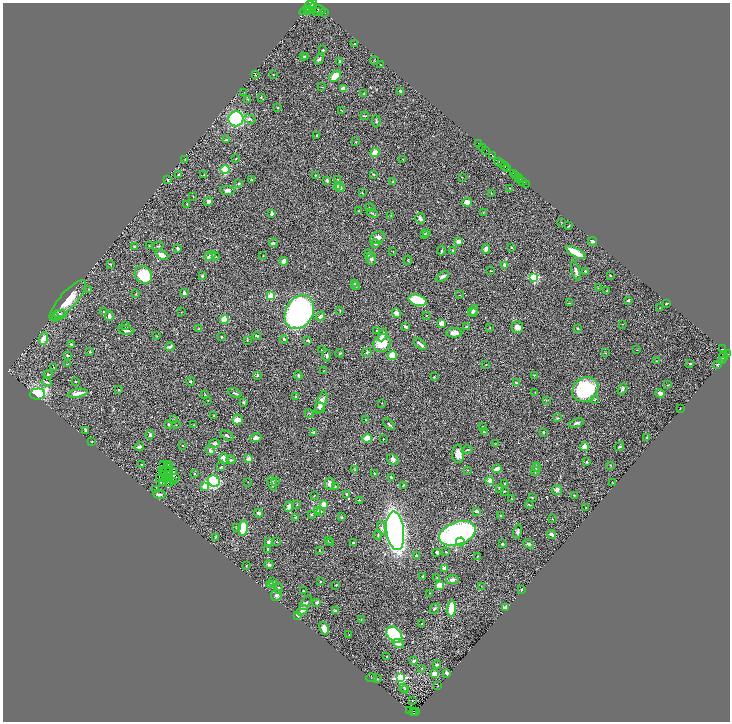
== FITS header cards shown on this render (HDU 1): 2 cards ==
NAXIS1  =                 1455
NAXIS2  =                 1439

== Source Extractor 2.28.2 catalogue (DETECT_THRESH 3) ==
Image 1455 x 1439 px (HDU 1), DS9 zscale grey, zoomed out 1/2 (1 PNG px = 2 x 2 image px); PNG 732 x 724 px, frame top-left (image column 2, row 1438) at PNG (3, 3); each listed source drawn as its Kron ellipse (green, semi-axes under 4 px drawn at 4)
Background 0.587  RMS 0.024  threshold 0.0707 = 3 sigma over >= 5 px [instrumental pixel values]
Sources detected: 425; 33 cannot appear on this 1/2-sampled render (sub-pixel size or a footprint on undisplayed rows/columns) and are neither listed nor drawn; the other 392 listed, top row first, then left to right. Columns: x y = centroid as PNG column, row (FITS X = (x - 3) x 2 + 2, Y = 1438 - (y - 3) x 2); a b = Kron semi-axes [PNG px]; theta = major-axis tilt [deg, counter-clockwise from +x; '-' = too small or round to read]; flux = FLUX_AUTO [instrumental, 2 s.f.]
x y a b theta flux
311 4 2 1 - 130
308 7 10 2 40 540
311 9 6 3 39 270
319 9 6 2 -19 250
307 11 2 2 - 160
313 11 2 2 - 140
316 11 2 1 - 87
324 13 2 2 - 95
354 43 2 2 - 1.8
323 50 3 2 - 4.7
303 56 2 2 - 4.3
306 57 3 2 - 3.6
319 59 6 3 54 12
374 61 4 1 - 1.8
340 62 3 2 - 12
381 65 3 1 - 1.3
255 75 2 2 - 2.4
273 75 2 1 - 1.4
335 76 6 4 41 70
322 87 4 2 - 1.9
343 89 4 3 - 20
400 91 3 2 - 5.6
244 92 2 1 - 1.2
364 94 3 2 - 3
261 97 4 2 - 2.6
248 99 4 3 - 3.9
278 108 3 3 - 3.1
341 110 3 2 - 2.2
365 116 4 2 - 4.2
236 119 7 7 - 400
249 119 6 4 -17 12
376 121 6 3 -86 4.8
317 136 4 2 - 4.7
226 140 4 3 - 7.7
356 142 3 2 - 2.2
478 143 2 1 - 20
482 147 3 2 - 1.1
486 150 2 1 - 56
375 153 5 4 - 44
492 155 2 1 - 31
236 158 2 2 - 2
403 159 2 2 - 2.5
185 160 2 1 - 1.1
499 162 3 2 - 48
501 163 2 1 - 35
505 166 4 2 - 160
225 169 4 4 - 130
508 169 2 2 - 83
513 173 2 1 - 87
179 174 3 2 - 3.2
374 174 4 2 - 3.1
204 175 3 2 - 1.9
315 175 3 2 - 3.3
515 176 2 1 - 36
462 177 2 2 - 1.7
518 177 2 2 - 120
251 179 3 2 - 2.5
338 179 3 2 - 3.6
520 179 2 1 - 76
168 180 2 2 - 5.9
327 180 3 2 - 13
393 181 4 2 - 3.1
523 181 2 1 - 190
238 184 3 3 - 6.2
526 184 3 1 - 62
338 186 3 3 - 11
340 187 4 3 - 11
509 188 2 2 - 1.8
227 190 7 4 -3 13
362 193 3 1 - 1.9
491 193 3 2 - 1.7
193 196 3 2 - 1.6
208 201 5 4 - 8.9
467 202 5 4 - 28
187 204 3 2 - 2.2
370 208 4 2 - 3.7
358 211 3 2 - 2.1
372 213 5 3 - 5.2
483 213 2 2 - 1.9
272 214 3 3 - 8.1
391 215 3 2 - 2
420 219 5 5 - 9.7
561 222 3 2 - 1.9
569 226 4 1 - 3.3
426 233 3 3 - 3.1
424 234 3 3 - 5.6
377 238 8 6 29 22
458 241 4 3 - 16
592 241 4 3 - 5.1
273 243 4 3 - 6.8
375 243 4 4 - 9.5
149 246 3 2 - 1.8
158 246 6 2 6 4.8
134 247 3 2 - 6.1
512 248 3 2 - 3.4
178 249 3 2 - 9.2
486 249 5 3 - 17
393 251 2 2 - 1.4
442 251 5 2 - 4.8
453 251 3 2 - 3.7
576 253 11 3 -30 97
368 254 4 3 - 7.6
162 255 7 4 -22 26
263 255 2 2 - 1.5
210 256 6 3 30 16
208 257 4 3 - 9.9
215 257 3 2 - 4.3
371 259 6 5 - 11
408 260 5 2 - 3.4
284 261 4 3 - 33
110 264 3 2 - 2.8
504 265 3 2 - 21
491 271 3 2 - 1.8
576 271 10 3 -76 16
585 271 4 3 - 5
143 275 9 8 - 150
610 275 2 2 - 2.6
202 276 2 2 - 7.2
442 277 7 3 31 17
534 277 3 3 - 340
354 284 4 3 - 4
356 286 4 4 - 6.7
598 288 3 2 - 2
89 289 3 2 - 2.5
606 291 2 1 - 1.2
184 293 4 2 - 9.7
136 294 3 2 - 2.3
460 295 2 2 - 1.8
271 296 3 3 - 190
68 300 25 8 48 91
418 300 9 5 -16 160
628 300 4 2 - 5.4
569 303 4 2 - 2.4
666 304 3 2 - 3.4
660 308 2 2 - 3.5
340 310 3 3 - 2.7
473 311 6 3 53 13
104 312 3 3 - 3.8
181 312 2 1 - 1.3
299 312 18 13 61 1700
474 312 4 3 - 7.5
396 313 5 4 - 22
60 314 7 4 -12 10
109 316 4 3 - 12
320 316 5 3 - 15
426 316 2 1 - 1.4
56 317 3 2 - 2.1
224 320 4 3 - 84
442 323 3 3 - 48
622 324 2 2 - 1.7
125 325 4 3 - 5.7
405 327 4 2 - 6.6
466 327 3 2 - 6
517 327 6 6 - 25
490 328 3 1 - 1.8
578 328 3 2 - 3.6
199 329 3 3 - 3.5
126 330 8 3 -10 15
377 331 3 2 - 2.2
454 333 8 4 0 25
383 335 6 4 66 15
157 336 3 2 - 2.2
256 336 4 2 - 5.4
221 337 2 2 - 3.7
43 339 6 4 69 44
284 339 4 3 - 4.8
247 340 3 2 - 2.1
308 341 4 3 - 5.7
382 343 9 8 - 97
71 344 4 3 - 4.3
420 344 7 2 -42 15
170 347 5 3 - 9.8
722 349 2 2 - 120
321 350 2 2 - 2.4
637 350 2 2 - 1.8
90 352 4 3 - 4.1
367 352 5 4 - 5.8
340 353 4 2 - 4.3
606 353 3 3 - 2.3
728 354 3 2 - 82
67 355 3 2 - 5.7
327 355 6 4 87 6.8
392 355 5 4 - 83
723 356 5 2 - 0.74
656 361 2 2 - 1.7
722 361 2 1 - 6.1
690 363 3 2 - 5.7
67 364 2 2 - 1.8
717 364 2 2 - 5.1
486 365 2 2 - 2.1
54 367 2 1 - 1.3
324 371 2 2 - 1.2
48 374 5 2 - 3.3
257 375 4 3 - 3.8
534 375 3 2 - 2.2
298 376 4 3 - 6.6
434 377 2 2 - 2.6
75 381 3 2 - 3.5
190 381 4 3 - 4.2
46 382 5 2 - 5
516 382 2 2 - 5.2
668 385 2 2 - 2
585 389 13 12 - 310
622 389 6 3 58 8.9
119 390 2 2 - 6.2
78 393 10 3 11 38
235 393 7 3 -21 7.4
535 393 3 2 - 1.8
660 393 4 3 - 21
37 394 7 5 3 270
205 395 2 2 - 2.7
296 397 3 2 - 5.8
595 399 4 3 - 3.9
208 400 3 2 - 1.7
546 400 3 2 - 2.8
244 402 3 3 - 5.1
321 402 12 4 69 30
381 403 2 2 - 1.9
320 408 5 5 - 10
680 408 2 1 - 1.4
309 413 4 2 - 3.4
214 415 3 2 - 2.5
558 418 4 3 - 4.9
237 419 5 5 - 31
174 420 2 2 - 1.8
365 420 2 2 - 1.7
576 423 8 3 19 9.6
168 424 3 2 - 7.7
389 424 7 3 -43 6.9
176 425 2 1 - 1.6
194 425 2 2 - 1.8
482 427 3 2 - 4.1
85 430 4 2 - 8.7
313 432 3 2 - 6.3
484 432 3 2 - 4.4
543 432 2 2 - 5.6
150 435 4 3 - 9.1
227 436 7 3 -32 7.7
647 437 3 2 - 2.6
256 438 5 4 - 20
367 438 5 4 - 53
383 439 2 2 - 1.8
92 441 2 2 - 2.5
215 443 5 3 - 12
495 444 3 2 - 1.9
183 445 3 2 - 2
139 447 4 3 - 12
585 447 4 2 - 66
619 447 5 2 - 4.5
210 450 5 3 - 12
467 450 5 3 - 4.9
458 454 9 6 -86 37
224 458 5 3 - 45
249 459 2 2 - 61
231 460 4 2 - 5.7
393 460 6 4 -41 11
587 462 3 3 - 5.4
167 464 2 1 - 3.3
142 465 3 2 - 2.1
163 465 2 1 - 4.4
610 465 2 2 - 2.3
169 466 2 1 - 2.2
221 467 4 3 - 4.2
537 467 4 3 - 6.4
497 469 5 3 - 28
163 470 2 1 - 2.2
354 470 3 3 - 3.5
467 470 2 2 - 2
170 471 2 1 - 1.6
174 471 3 3 - 1.7
535 471 5 3 - 4.7
163 473 2 1 - 0.92
195 473 3 3 - 4.4
374 474 3 2 - 5.9
164 475 2 1 - 0.93
168 475 2 2 - 2.6
391 477 4 2 - 3.8
160 478 2 1 - 4.4
168 478 2 1 - 2.1
175 478 3 1 - 1.7
166 480 2 1 - 1.8
174 481 2 1 - 2.2
214 481 6 5 - 440
276 481 4 3 - 6
490 481 4 3 - 28
168 482 2 1 - 0.97
248 482 2 1 - 1.3
163 483 3 1 - 3.1
170 483 2 1 - 1.4
272 483 8 3 -74 11
613 483 2 1 - 2.3
330 484 6 5 - 20
504 484 3 2 - 2.2
403 485 3 2 - 3.4
205 486 4 4 - 30
335 486 3 2 - 2.6
499 488 3 2 - 3.9
156 489 4 2 - 2.5
557 490 5 5 - 15
504 491 4 2 - 2.2
159 494 6 3 -9 11
347 494 3 3 - 5.9
574 495 4 2 - 3
314 496 3 2 - 1.9
532 497 3 2 - 3.7
511 498 2 1 - 1.7
359 500 2 2 - 2.4
297 504 3 2 - 1.7
324 504 3 3 - 43
529 505 4 2 - 3
289 507 5 3 - 17
586 507 2 1 - 1.8
318 511 4 3 - 5.7
321 511 3 2 - 3.5
476 511 3 2 - 16
259 513 4 4 - 10
311 515 3 3 - 3.5
501 515 3 2 - 2
296 517 3 2 - 4
341 517 4 3 - 4
552 519 2 2 - 2.3
237 528 4 3 - 5.9
243 528 8 4 79 130
382 528 6 4 -71 11
395 531 19 9 -83 1900
517 532 7 4 77 9
457 533 19 11 19 1200
552 534 4 2 - 15
378 535 4 2 - 4
215 537 3 2 - 2.6
328 540 2 2 - 1.9
268 542 4 4 - 6.7
277 542 3 2 - 1.8
330 542 3 2 - 2.3
460 542 4 4 - 37
353 543 3 2 - 6.2
502 544 3 2 - 5.2
528 544 5 4 - 8.4
268 549 2 2 - 8.2
319 550 3 2 - 1.7
437 552 3 2 - 8.5
446 552 3 2 - 2.7
416 555 3 3 - 8.1
477 556 4 2 - 2.1
246 565 3 2 - 1.9
269 565 4 3 - 7.4
445 568 4 3 - 31
423 577 3 2 - 9.3
437 578 3 2 - 2.3
452 580 6 4 7 13
273 582 3 3 - 5.6
320 582 2 2 - 3.6
270 585 4 3 - 22
336 585 2 2 - 3.5
440 585 4 3 - 79
481 586 2 1 - 1.2
279 588 5 3 - 4.7
522 590 2 2 - 3.5
303 591 2 2 - 4.2
429 593 2 2 - 1.2
276 595 6 5 - 12
317 602 4 3 - 6.3
306 603 8 4 59 9.2
506 608 3 3 - 21
434 609 5 3 - 7.5
451 609 8 4 85 92
302 610 6 4 40 20
335 611 4 3 - 8.4
297 616 4 3 - 6.8
361 619 2 2 - 2.6
422 624 3 2 - 2.3
324 628 7 4 -67 39
349 635 3 2 - 1.5
394 635 9 6 -45 340
398 644 6 3 -20 22
387 656 2 1 - 2.3
414 661 4 3 - 7.6
437 665 4 3 - 6.2
422 668 2 2 - 2.3
447 673 4 3 - 14
434 674 4 4 - 38
371 678 5 1 - 2.1
400 678 4 3 - 490
377 679 3 2 - 1.6
438 686 2 1 - 1.6
404 687 3 3 - 4.5
405 689 4 3 - 5.9
412 700 2 2 - 2.1
410 711 3 1 - 17
413 711 2 1 - 8.5
415 711 2 1 - 11
413 713 3 2 - 51
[33 sub-pixel or undisplayed-footprint detections neither listed nor drawn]